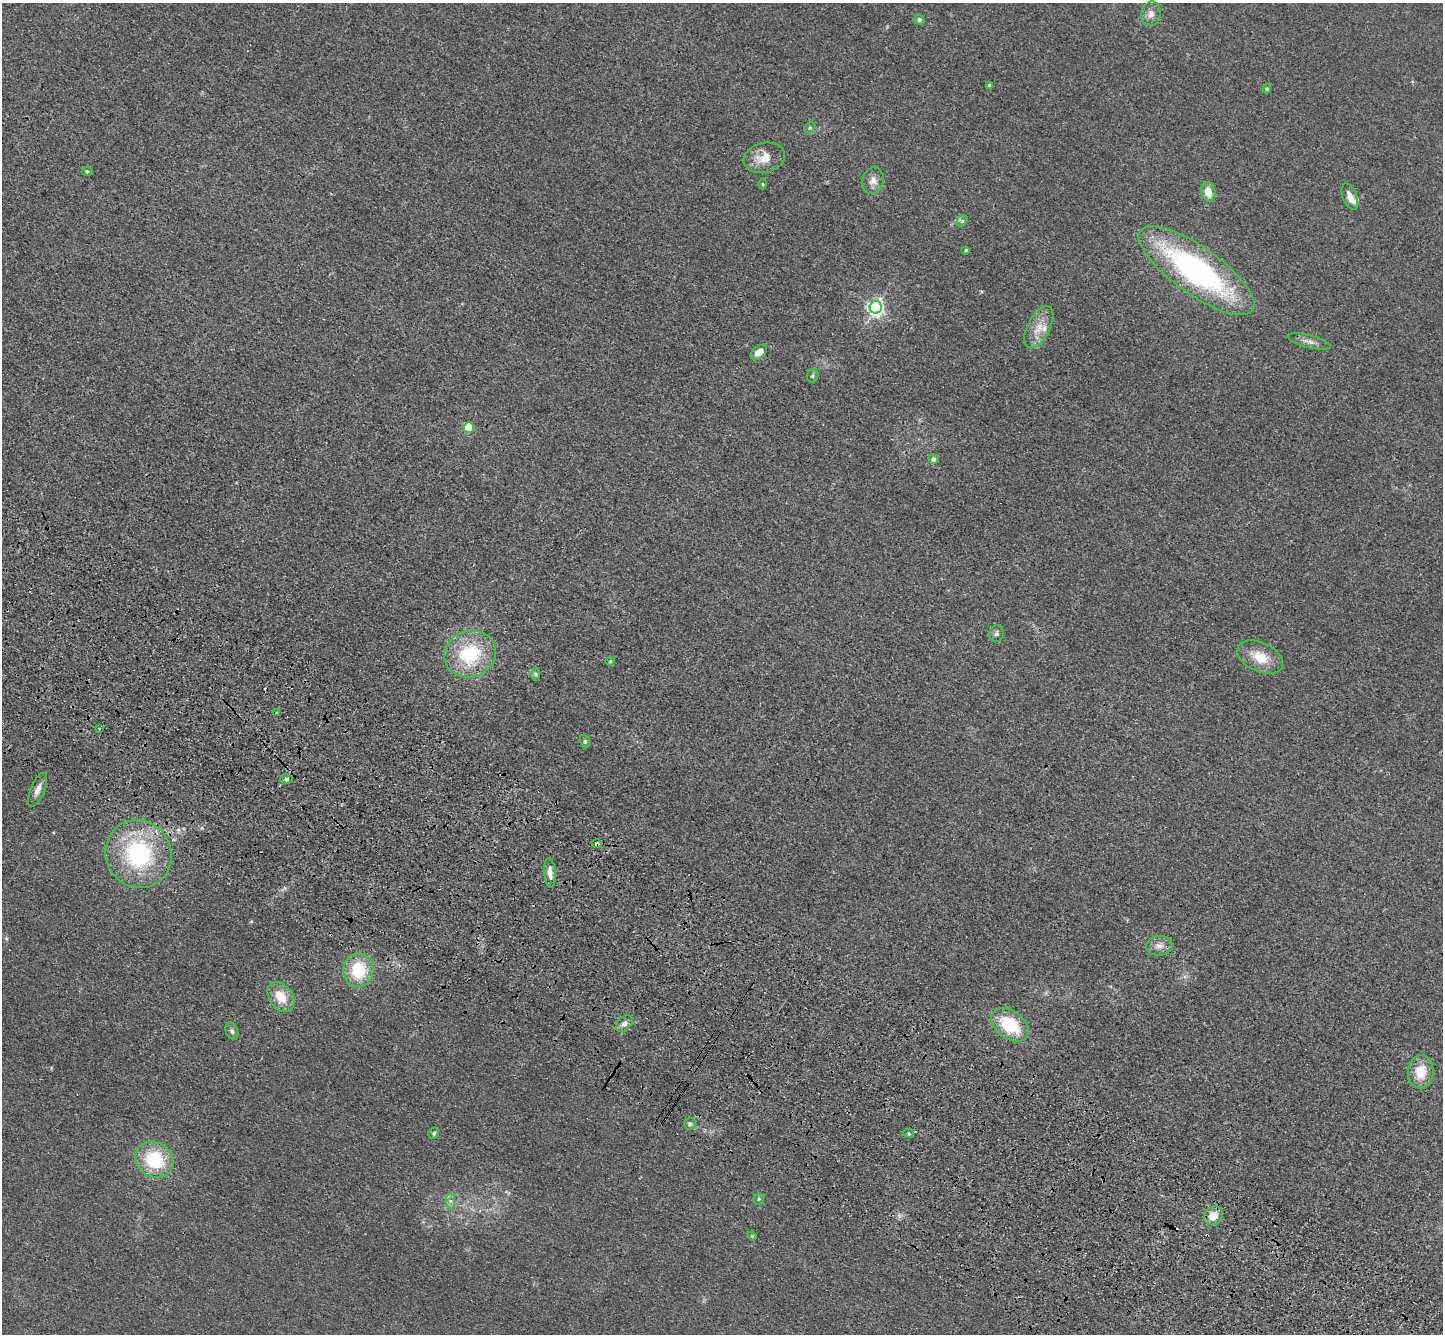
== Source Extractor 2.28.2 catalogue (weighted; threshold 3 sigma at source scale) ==
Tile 6 of 4 x 4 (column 2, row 2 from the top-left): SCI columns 1509-2949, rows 3053-4384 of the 5898 x 5967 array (HDU 1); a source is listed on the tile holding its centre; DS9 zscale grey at full resolution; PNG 1445 x 1336 px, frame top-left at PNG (2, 3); each listed source drawn as its Kron ellipse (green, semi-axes under 4 px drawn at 4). Shown black and unused: <1% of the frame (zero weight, under 3 of 4 exposures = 6% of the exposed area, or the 3 px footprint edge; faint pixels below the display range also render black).
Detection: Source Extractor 2.28.2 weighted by HDU 2 'WHT'; one run over the whole footprint, this tile lists its part. Background 0.0117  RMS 0.0039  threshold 0.0178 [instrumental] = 3 sigma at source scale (4.5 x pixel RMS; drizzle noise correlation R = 1.50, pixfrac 1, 0.05/0.05 arcsec/px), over >= 5 px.
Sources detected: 52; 1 cosmic-ray / hot-pixel residue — neither listed nor drawn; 2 inside a brighter listed object's ellipse — not listed separately; the other 49 listed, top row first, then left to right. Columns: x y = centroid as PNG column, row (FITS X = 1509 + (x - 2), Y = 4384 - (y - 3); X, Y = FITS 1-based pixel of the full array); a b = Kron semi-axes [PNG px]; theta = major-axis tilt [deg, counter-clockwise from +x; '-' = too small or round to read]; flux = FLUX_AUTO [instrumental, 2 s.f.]
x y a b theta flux
1151 14 12 9 80 2.6
919 20 5 4 - 0.7
990 85 4 4 - 1.6
1267 89 4 4 - 0.47
810 128 6 5 - 0.6
764 158 21 15 13 6.8
87 171 5 3 - 0.46
873 181 13 10 73 3.1
763 184 5 3 - 0.46
1208 192 10 7 -77 5
1350 197 14 7 -68 3.8
962 221 6 4 45 0.73
966 250 4 4 - 0.65
1197 271 69 23 -35 93
876 307 6 6 - 130
1039 327 23 11 62 6
1309 341 22 6 -14 2.5
759 352 9 6 39 3.6
813 376 6 5 - 0.81
469 427 5 5 - 18
933 459 5 5 - 2.1
997 634 8 7 - 1.2
470 654 26 23 20 26
1260 657 24 14 -25 8.7
610 661 5 4 - 0.45
536 674 7 4 -89 0.75
276 713 3 2 - 0.35
99 728 4 2 - 0.43
585 741 6 5 - 0.69
286 779 6 4 0 0.64
38 790 18 7 67 3
597 844 5 4 - 2.2
138 854 34 32 -61 48
550 873 15 5 -86 2.9
1159 946 13 10 6 3
358 970 17 15 -89 17
281 997 16 11 -55 7.7
624 1023 10 6 44 1.8
1010 1025 21 14 -38 19
232 1031 9 6 -68 1.1
1421 1072 17 13 84 8.8
690 1124 6 6 - 0.98
434 1133 6 5 - 0.73
909 1134 5 3 - 0.42
154 1160 20 17 -37 22
759 1199 5 5 - 0.66
450 1201 7 4 -89 1.1
1213 1216 10 8 45 5.3
752 1236 4 4 - 0.4
Overlapping masked pixels (flux is a lower limit): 1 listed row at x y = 597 844